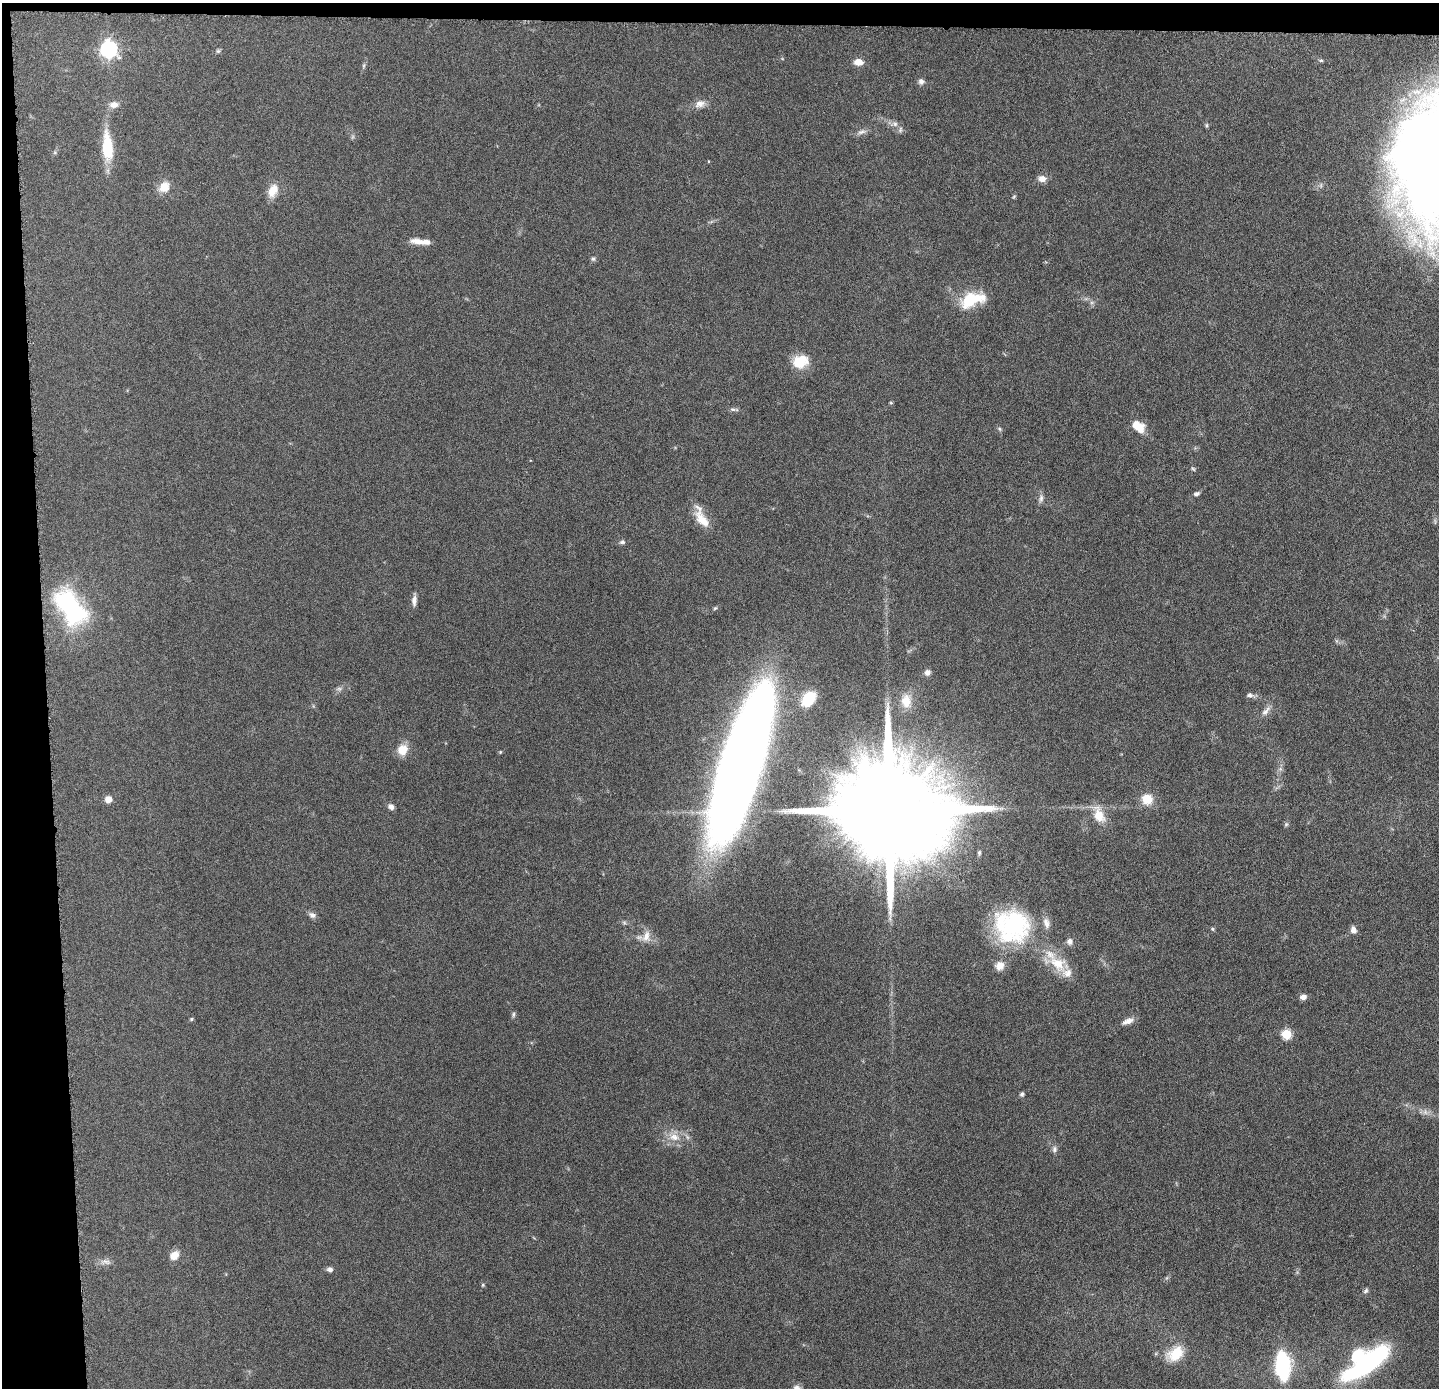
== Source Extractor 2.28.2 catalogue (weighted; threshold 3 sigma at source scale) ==
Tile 1 of 3 x 3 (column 1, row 1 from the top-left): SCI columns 1-1437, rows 2836-4221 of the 4313 x 4285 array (HDU 1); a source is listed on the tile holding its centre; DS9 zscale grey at full resolution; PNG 1441 x 1390 px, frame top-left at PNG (2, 3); no overlay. Shown black and unused: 5% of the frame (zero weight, under 4 of 8 exposures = <1% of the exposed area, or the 3 px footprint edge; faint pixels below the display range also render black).
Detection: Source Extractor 2.28.2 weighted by HDU 2 'WHT'; one run over the whole footprint, this tile lists its part. Background 0.132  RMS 0.0055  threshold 0.0224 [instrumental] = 3 sigma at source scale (4.09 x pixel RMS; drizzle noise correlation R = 1.36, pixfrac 0.8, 0.05/0.05 arcsec/px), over >= 5 px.
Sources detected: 80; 1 too faint to see at this stretch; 1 inside a brighter object's white glare — not listed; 5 inside a brighter listed object's ellipse — not listed separately; the other 73 listed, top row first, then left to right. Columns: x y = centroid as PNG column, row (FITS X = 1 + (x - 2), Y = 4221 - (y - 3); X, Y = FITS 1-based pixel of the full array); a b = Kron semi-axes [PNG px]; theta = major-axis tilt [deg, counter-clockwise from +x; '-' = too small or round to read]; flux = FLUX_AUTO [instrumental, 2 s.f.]
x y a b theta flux
109 49 7 7 - 170
218 51 6 6 - 0.82
1321 60 5 5 - 0.73
858 62 10 7 -4 4.4
363 66 6 4 71 0.76
921 81 8 7 - 1.9
700 104 15 10 16 3.8
114 105 10 7 6 3.7
895 124 9 6 -15 2.1
1207 125 6 4 -90 0.74
861 132 13 6 20 2.1
107 147 30 10 -86 21
1042 179 9 8 - 3.5
164 187 15 12 51 6.2
273 190 18 11 64 6.5
1014 197 6 4 45 0.6
417 241 19 8 -9 4.7
593 259 6 6 - 1.1
971 300 27 13 21 23
800 361 17 14 21 13
891 403 5 3 - 0.51
733 409 8 4 -8 1.1
1138 426 15 10 -34 8.9
999 429 6 5 - 0.88
1193 469 6 4 -43 0.72
1196 494 9 5 17 1.3
1041 498 12 6 84 2
702 519 27 12 -52 9.1
622 542 8 6 14 1.2
414 601 13 6 87 2.6
70 607 45 24 -53 69
715 608 6 4 44 0.72
927 672 7 6 - 2.3
339 689 8 6 7 1.3
1250 695 8 6 -5 1.8
809 699 16 10 57 17
906 701 19 13 -88 7.1
1266 711 16 6 47 2.9
402 750 11 10 - 8.8
500 752 4 4 - 0.51
742 761 127 28 73 970
108 799 8 8 - 3.2
1147 799 12 11 - 8.3
391 807 7 5 -40 2.5
887 810 38 22 -3 24000
1099 815 25 13 -68 8.9
1286 824 6 5 - 0.82
312 915 10 7 -25 1.9
1012 924 51 38 -27 61
1212 929 6 4 -23 0.74
1353 930 8 6 -68 2.8
646 936 16 11 75 5
1070 941 8 7 - 2.3
1058 963 30 19 -41 16
1000 966 12 11 - 4.6
1303 997 8 6 10 2.4
513 1014 8 5 83 0.95
191 1019 5 4 - 0.68
1128 1021 15 7 21 3.4
1286 1034 5 5 - 28
1022 1094 6 5 - 1
1425 1112 7 6 - 1.8
674 1137 15 11 -10 6.6
1054 1149 9 7 89 1.6
174 1256 11 9 40 5.1
105 1262 16 7 -7 2.6
330 1270 7 6 - 1.6
483 1285 5 4 - 0.6
1366 1291 8 5 46 1.2
1175 1353 22 15 34 14
1368 1363 56 16 35 76
1283 1365 21 10 -85 64
797 1388 10 7 -10 2.2
Isophote crosses this tile's border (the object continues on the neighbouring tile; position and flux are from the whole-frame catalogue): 1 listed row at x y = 797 1388